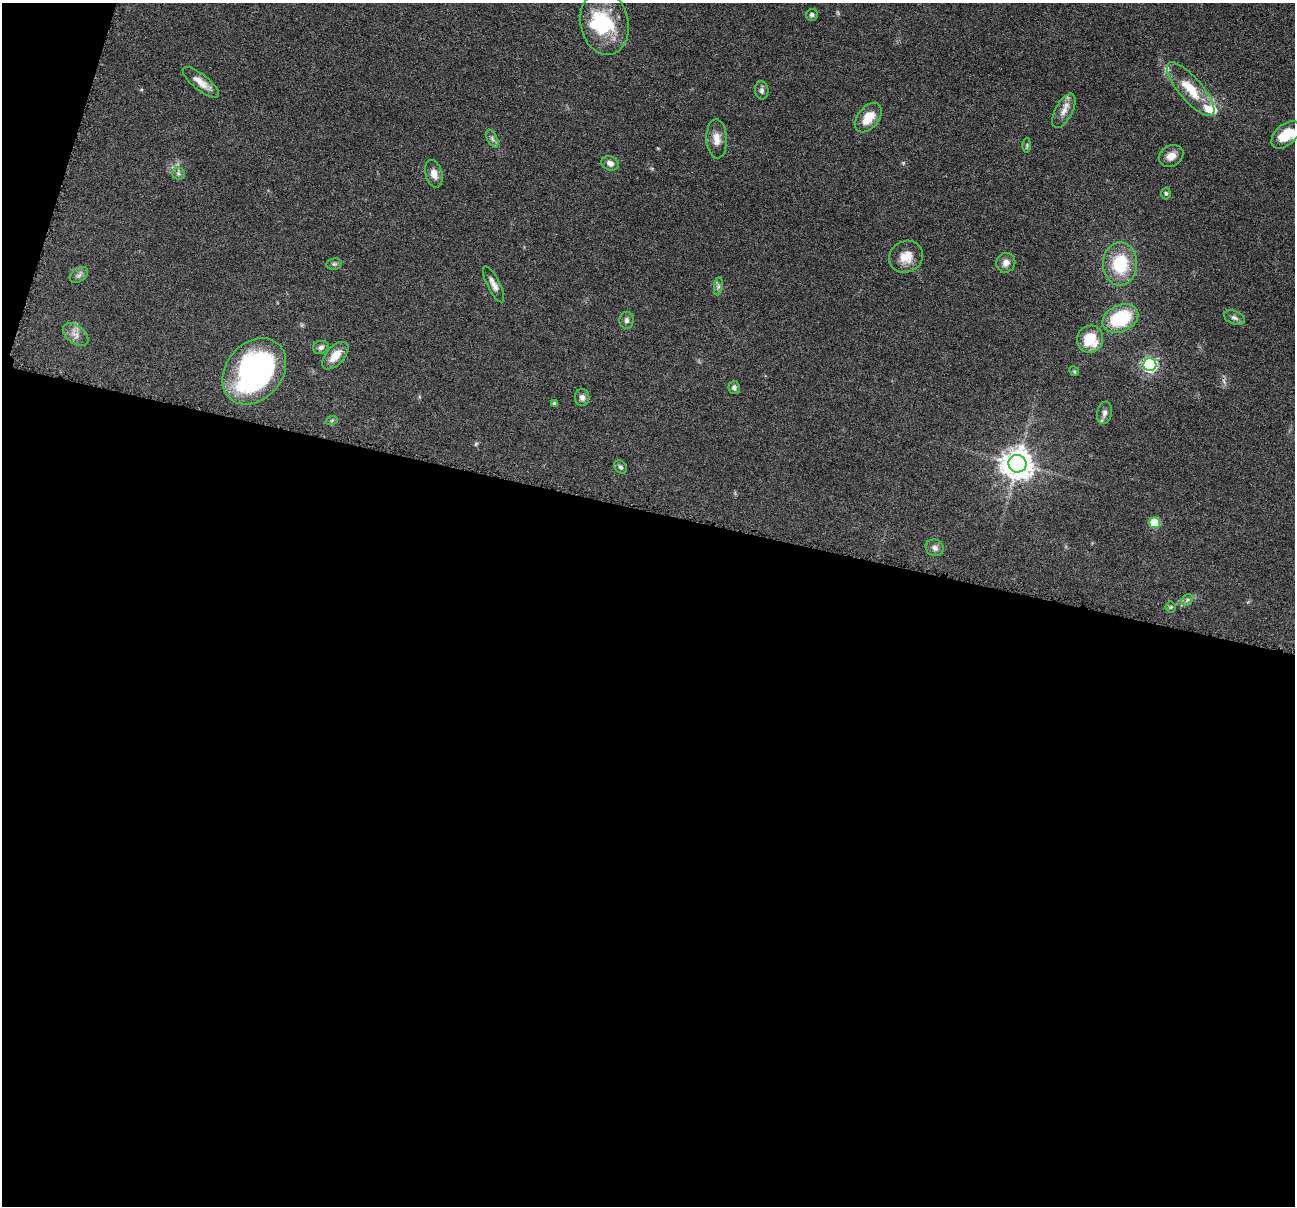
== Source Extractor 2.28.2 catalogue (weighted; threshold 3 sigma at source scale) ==
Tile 13 of 4 x 4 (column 1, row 4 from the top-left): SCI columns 6-1298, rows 253-1456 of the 5183 x 5197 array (HDU 1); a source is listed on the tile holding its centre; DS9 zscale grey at full resolution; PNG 1297 x 1208 px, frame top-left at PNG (2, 3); each listed source drawn as its Kron ellipse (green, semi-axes under 4 px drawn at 4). Shown black and unused: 59% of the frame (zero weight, under 4 of 8 exposures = <1% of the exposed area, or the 3 px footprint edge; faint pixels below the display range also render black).
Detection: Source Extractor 2.28.2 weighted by HDU 2 'WHT'; one run over the whole footprint, this tile lists its part. Background 0.0365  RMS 0.0036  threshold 0.0148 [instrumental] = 3 sigma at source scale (4.09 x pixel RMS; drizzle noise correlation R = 1.36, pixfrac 0.8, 0.05/0.05 arcsec/px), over >= 5 px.
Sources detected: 49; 1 too faint to see at this stretch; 2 inside a brighter object's white glare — neither listed nor drawn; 2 inside a brighter listed object's ellipse — not listed separately; the other 44 listed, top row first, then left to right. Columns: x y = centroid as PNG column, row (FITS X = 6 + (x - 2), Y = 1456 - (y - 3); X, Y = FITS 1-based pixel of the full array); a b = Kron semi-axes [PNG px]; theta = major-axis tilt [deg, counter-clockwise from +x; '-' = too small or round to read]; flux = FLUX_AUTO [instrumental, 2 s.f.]
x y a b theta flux
812 15 6 6 - 0.91
605 23 32 24 -78 18
201 82 22 8 -39 3.4
1191 89 34 11 -49 9.7
762 90 9 7 -86 1
1064 111 19 8 62 2.9
868 118 17 10 51 5.8
1286 135 17 10 42 7.8
492 138 9 5 -64 0.96
717 139 19 10 -87 3.4
1027 145 7 3 89 0.47
1171 156 13 10 31 2.8
610 163 9 7 -24 1.8
178 173 6 6 - 0.84
434 174 14 8 -75 2.4
1166 193 6 4 -86 0.5
906 257 17 15 31 5
1006 263 10 9 - 2.1
334 264 8 5 11 0.69
1120 264 21 17 89 15
79 275 10 6 35 1.2
493 284 20 6 -63 2.2
718 286 9 4 82 0.8
1120 318 19 13 25 18
1234 318 11 6 -21 1.2
627 320 8 7 - 1.2
76 335 15 9 -38 2.3
1090 339 14 13 - 10
321 347 8 6 17 1.1
335 356 17 9 48 4.4
1150 365 6 6 - 77
254 371 36 28 49 75
1074 371 5 4 - 0.43
734 388 6 5 - 0.79
582 397 8 7 - 1.3
555 403 4 3 - 0.9
1105 413 11 7 75 1.6
332 420 6 4 19 0.43
1017 464 9 8 - 530
620 467 7 5 -47 0.79
1155 523 5 5 - 14
935 548 9 8 - 1.5
1187 600 6 5 - 0.78
1171 607 5 5 - 0.47